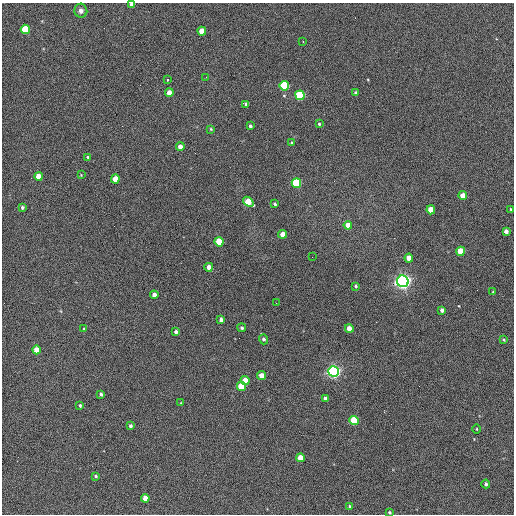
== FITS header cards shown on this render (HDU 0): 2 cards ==
NAXIS1  =                  512 / Axis length
NAXIS2  =                  512 / Axis length

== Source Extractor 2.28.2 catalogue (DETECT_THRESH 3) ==
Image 512 x 512 px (HDU 0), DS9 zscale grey, 1 PNG px = 1 image px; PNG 516 x 516 px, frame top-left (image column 1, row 512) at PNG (2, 3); each listed source drawn as its Kron ellipse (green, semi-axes under 4 px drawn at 4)
Background 448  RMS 22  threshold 67.2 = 3 sigma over >= 5 px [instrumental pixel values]
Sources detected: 67; all 67 listed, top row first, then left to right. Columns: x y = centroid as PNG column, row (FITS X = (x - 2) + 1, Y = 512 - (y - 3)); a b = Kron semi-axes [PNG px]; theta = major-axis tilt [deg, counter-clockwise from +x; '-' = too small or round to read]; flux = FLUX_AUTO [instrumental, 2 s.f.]
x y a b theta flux
131 5 4 4 - 8200
81 11 7 6 - 6000
25 29 4 4 - 84000
202 31 4 4 - 32000
303 41 3 2 - 2400
206 77 2 2 - 600
167 80 3 3 - 14000
284 86 5 4 - 150000
169 93 4 4 - 16000
356 93 3 3 - 2700
300 95 5 4 - 200000
246 104 4 4 - 4300
319 124 3 3 - 1900
250 126 3 3 - 2900
211 129 3 3 - 1400
292 143 3 3 - 2800
180 147 4 4 - 11000
88 157 4 3 - 1800
81 175 4 4 - 1200
38 176 4 4 - 25000
115 179 4 4 - 21000
296 183 5 4 - 180000
463 196 4 4 - 20000
248 202 6 4 -38 35000
275 204 3 3 - 2100
22 207 3 3 - 2700
511 209 3 3 - 1900
431 210 4 4 - 39000
348 225 4 4 - 20000
506 231 4 4 - 6800
283 234 4 4 - 15000
219 242 5 4 - 67000
461 251 4 4 - 48000
312 257 2 2 - 620
409 258 4 4 - 25000
209 267 4 4 - 12000
403 281 6 5 - 900000
356 286 3 3 - 2000
493 292 2 2 - 1000
154 295 4 4 - 8400
276 303 2 2 - 730
442 310 4 4 - 5200
221 320 4 4 - 5400
242 328 4 4 - 3000
349 328 4 4 - 17000
84 329 3 3 - 1700
176 332 4 3 - 3600
264 339 5 4 - 3800
503 340 4 3 - 1600
37 350 4 4 - 25000
333 371 5 5 - 620000
261 376 4 4 - 18000
245 380 4 4 - 23000
241 386 4 4 - 63000
101 394 4 3 - 3200
325 398 4 4 - 5800
181 403 4 3 - 1100
80 405 4 3 - 2100
354 421 4 4 - 110000
130 426 4 3 - 3300
477 429 4 3 - 1300
300 458 4 4 - 26000
96 476 4 3 - 2200
486 484 4 4 - 3200
145 498 4 4 - 16000
350 506 4 3 - 1500
389 512 3 3 - 1900
At the frame edge (FLAGS 8, measured only in part): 2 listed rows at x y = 131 5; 389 512